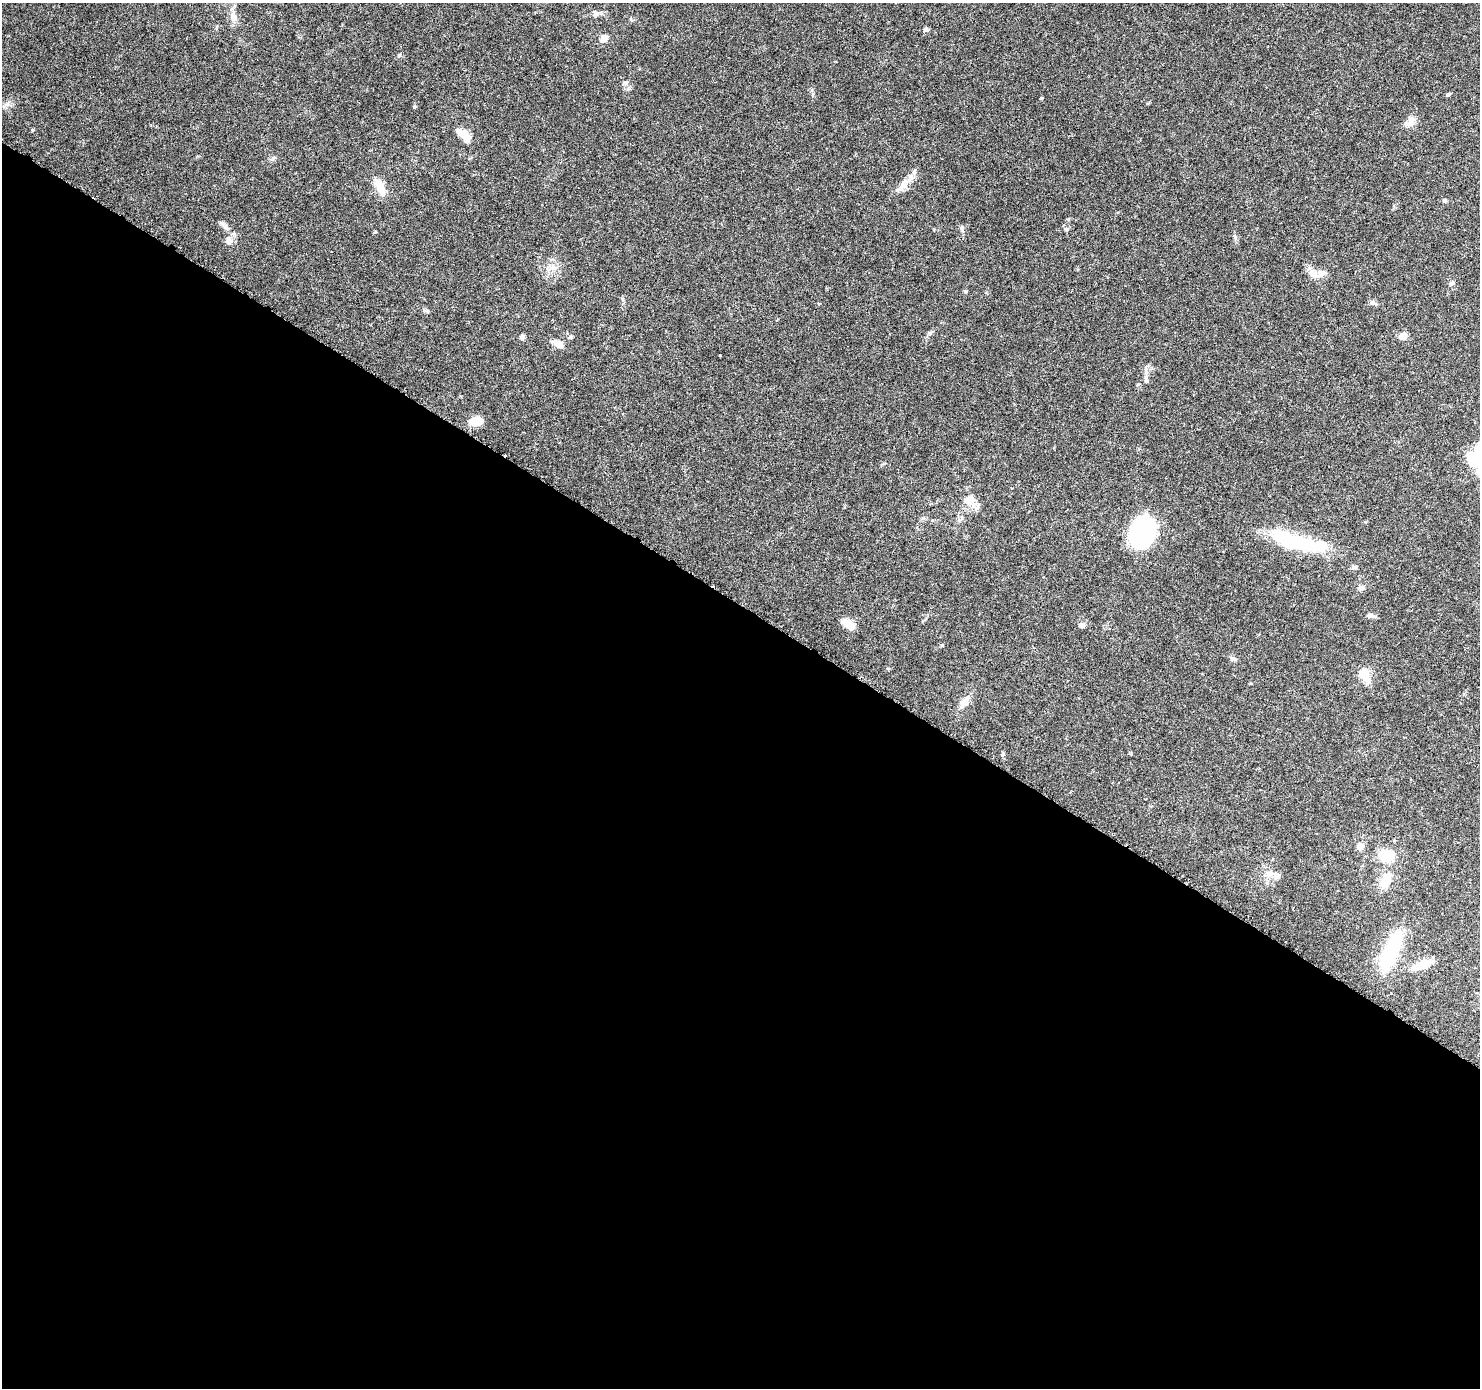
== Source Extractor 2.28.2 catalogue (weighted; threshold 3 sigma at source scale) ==
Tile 14 of 4 x 4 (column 2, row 4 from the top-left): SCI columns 1496-2973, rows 257-1642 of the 5937 x 5994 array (HDU 1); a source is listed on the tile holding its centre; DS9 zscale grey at full resolution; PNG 1482 x 1390 px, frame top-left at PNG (2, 3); no overlay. Shown black and unused: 57% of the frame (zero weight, under 3 of 6 exposures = <1% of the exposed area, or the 3 px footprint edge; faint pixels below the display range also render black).
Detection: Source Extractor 2.28.2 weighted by HDU 2 'WHT'; one run over the whole footprint, this tile lists its part. Background 0.0521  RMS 0.0026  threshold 0.0105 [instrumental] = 3 sigma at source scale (4.09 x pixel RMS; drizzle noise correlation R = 1.36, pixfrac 0.8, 0.0396/0.0396 arcsec/px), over >= 5 px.
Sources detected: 59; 2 inside a brighter object's white glare — not listed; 4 inside a brighter listed object's ellipse — not listed separately; the other 53 listed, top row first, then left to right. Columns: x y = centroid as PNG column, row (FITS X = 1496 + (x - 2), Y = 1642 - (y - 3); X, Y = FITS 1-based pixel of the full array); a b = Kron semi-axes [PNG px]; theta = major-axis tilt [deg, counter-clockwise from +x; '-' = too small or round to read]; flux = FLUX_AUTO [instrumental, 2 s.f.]
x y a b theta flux
596 13 9 6 -74 0.67
233 17 11 9 -77 1.6
926 30 7 6 - 0.53
604 38 9 8 - 1.7
399 55 7 4 45 0.35
625 82 9 5 11 0.54
1448 94 5 4 - 0.32
1041 98 4 3 - 0.24
7 104 7 4 19 0.67
415 107 5 4 - 0.31
1411 121 16 10 62 1.7
32 130 5 3 - 0.21
464 135 18 8 -42 3.7
903 185 27 10 48 3
380 187 24 9 -66 3.5
1444 200 6 5 - 0.39
1068 219 5 3 - 0.22
226 227 12 6 -51 1.2
962 229 10 5 -76 0.58
1066 229 6 6 - 0.54
1235 237 7 5 -70 0.52
229 241 9 8 - 1.3
552 267 9 6 18 1.1
1313 274 15 10 -37 2
1452 283 8 5 23 0.68
965 291 5 4 - 0.42
1373 303 10 5 -23 0.67
1403 336 10 9 - 1.3
522 337 5 5 - 0.83
570 337 5 5 - 0.49
558 344 15 8 -33 2.2
720 355 2 2 - 0.23
1146 380 7 4 72 0.42
477 421 15 9 3 3.8
1477 453 32 20 54 7
969 500 18 13 24 2.9
1143 532 29 21 70 31
1284 538 62 16 -23 16
1354 567 7 5 -20 0.53
1361 588 6 6 - 0.93
1372 616 11 5 -14 0.75
849 624 14 8 -32 3.7
1082 625 6 6 - 0.97
1233 659 9 6 -22 0.6
888 669 4 4 - 0.27
1364 675 18 11 -63 4
965 701 16 8 58 2
1360 846 7 7 - 1.8
1386 855 12 9 13 9.7
1269 874 12 8 27 1.5
1385 880 23 12 61 4.7
1390 951 43 15 65 18
1422 965 27 8 21 4.3
Isophote crosses this tile's border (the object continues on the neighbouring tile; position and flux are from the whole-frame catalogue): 1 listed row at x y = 1477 453
Unlisted compact peaks at least as high as the median listed source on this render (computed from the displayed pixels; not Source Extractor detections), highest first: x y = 930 333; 1002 755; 375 232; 812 90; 623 299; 942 645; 273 158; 427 311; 925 619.